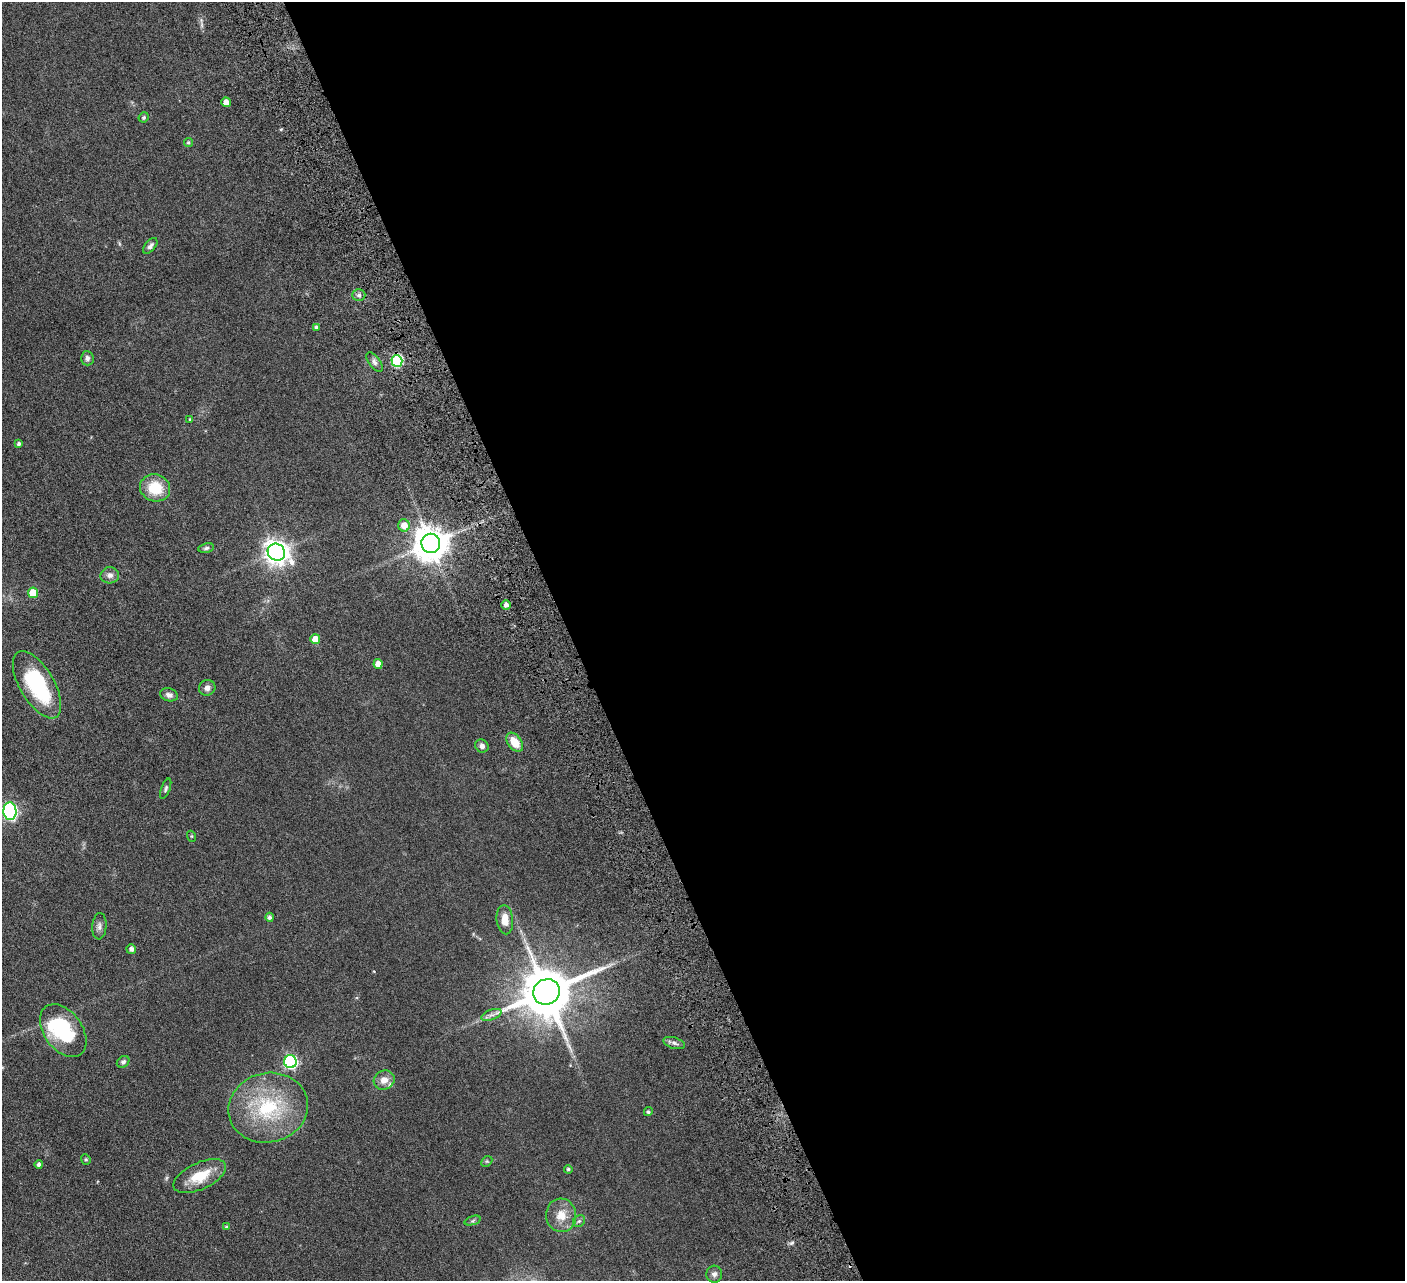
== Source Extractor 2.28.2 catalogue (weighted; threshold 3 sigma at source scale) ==
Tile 8 of 4 x 4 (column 4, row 2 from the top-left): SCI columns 4268-5670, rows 2881-4159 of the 5728 x 5631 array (HDU 1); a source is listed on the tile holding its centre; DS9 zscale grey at full resolution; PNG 1407 x 1283 px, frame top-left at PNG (2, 2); each listed source drawn as its Kron ellipse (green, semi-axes under 4 px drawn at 4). Shown black and unused: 59% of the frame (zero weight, under 4 of 8 exposures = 3% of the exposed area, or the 3 px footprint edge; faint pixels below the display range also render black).
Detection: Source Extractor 2.28.2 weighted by HDU 2 'WHT'; one run over the whole footprint, this tile lists its part. Background 0.0566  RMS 0.0062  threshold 0.0255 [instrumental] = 3 sigma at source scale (4.09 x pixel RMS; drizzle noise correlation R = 1.36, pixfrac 0.8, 0.05/0.05 arcsec/px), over >= 5 px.
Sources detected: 55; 1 too faint to see at this stretch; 1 inside a brighter object's white glare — neither listed nor drawn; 1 inside a brighter listed object's ellipse — not listed separately; the other 52 listed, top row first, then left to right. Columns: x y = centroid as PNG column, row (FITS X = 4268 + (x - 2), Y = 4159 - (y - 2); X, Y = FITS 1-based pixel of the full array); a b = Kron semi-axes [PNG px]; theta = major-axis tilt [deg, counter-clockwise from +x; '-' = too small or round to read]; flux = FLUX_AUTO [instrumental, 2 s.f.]
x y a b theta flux
226 102 5 4 - 5.5
144 117 5 5 - 1.1
188 142 4 4 - 0.87
150 246 9 5 50 1.8
359 295 6 5 - 1.6
316 327 4 3 - 1.1
87 358 7 6 - 2.1
397 361 6 5 - 46
374 362 11 5 -53 2.1
190 419 4 3 - 0.6
19 444 4 3 - 1.2
155 488 15 13 -20 16
404 525 6 6 - 7.1
431 543 9 9 - 1200
206 548 8 5 9 1.2
276 552 9 8 - 490
110 575 9 8 - 2.6
33 593 5 5 - 15
506 605 4 4 - 2.6
315 639 5 5 - 8.3
378 664 5 4 - 4.2
37 685 38 17 -60 46
207 688 8 7 - 2.5
169 695 9 6 -16 2.2
515 742 11 7 -54 9.2
482 746 7 6 - 2.4
166 789 10 4 70 1.2
10 811 9 6 -85 120
191 836 5 3 - 0.51
270 917 4 4 - 1.5
505 920 14 8 -84 6.2
99 926 13 7 86 2.4
131 949 5 5 - 2.1
546 992 13 12 - 3100
492 1015 10 5 20 2
63 1031 29 19 -54 38
674 1043 11 5 -17 2
123 1062 7 5 38 1.3
290 1062 6 6 - 94
384 1080 11 9 26 4.5
268 1108 40 34 13 44
648 1112 4 4 - 0.87
86 1159 6 4 -69 0.72
487 1161 6 4 44 0.76
39 1164 4 4 - 1.8
568 1169 4 4 - 0.93
200 1176 28 13 25 15
561 1215 17 15 -83 8.2
473 1221 8 3 19 0.87
579 1221 6 5 - 1.1
226 1227 3 3 - 0.51
714 1274 8 8 - 2.1